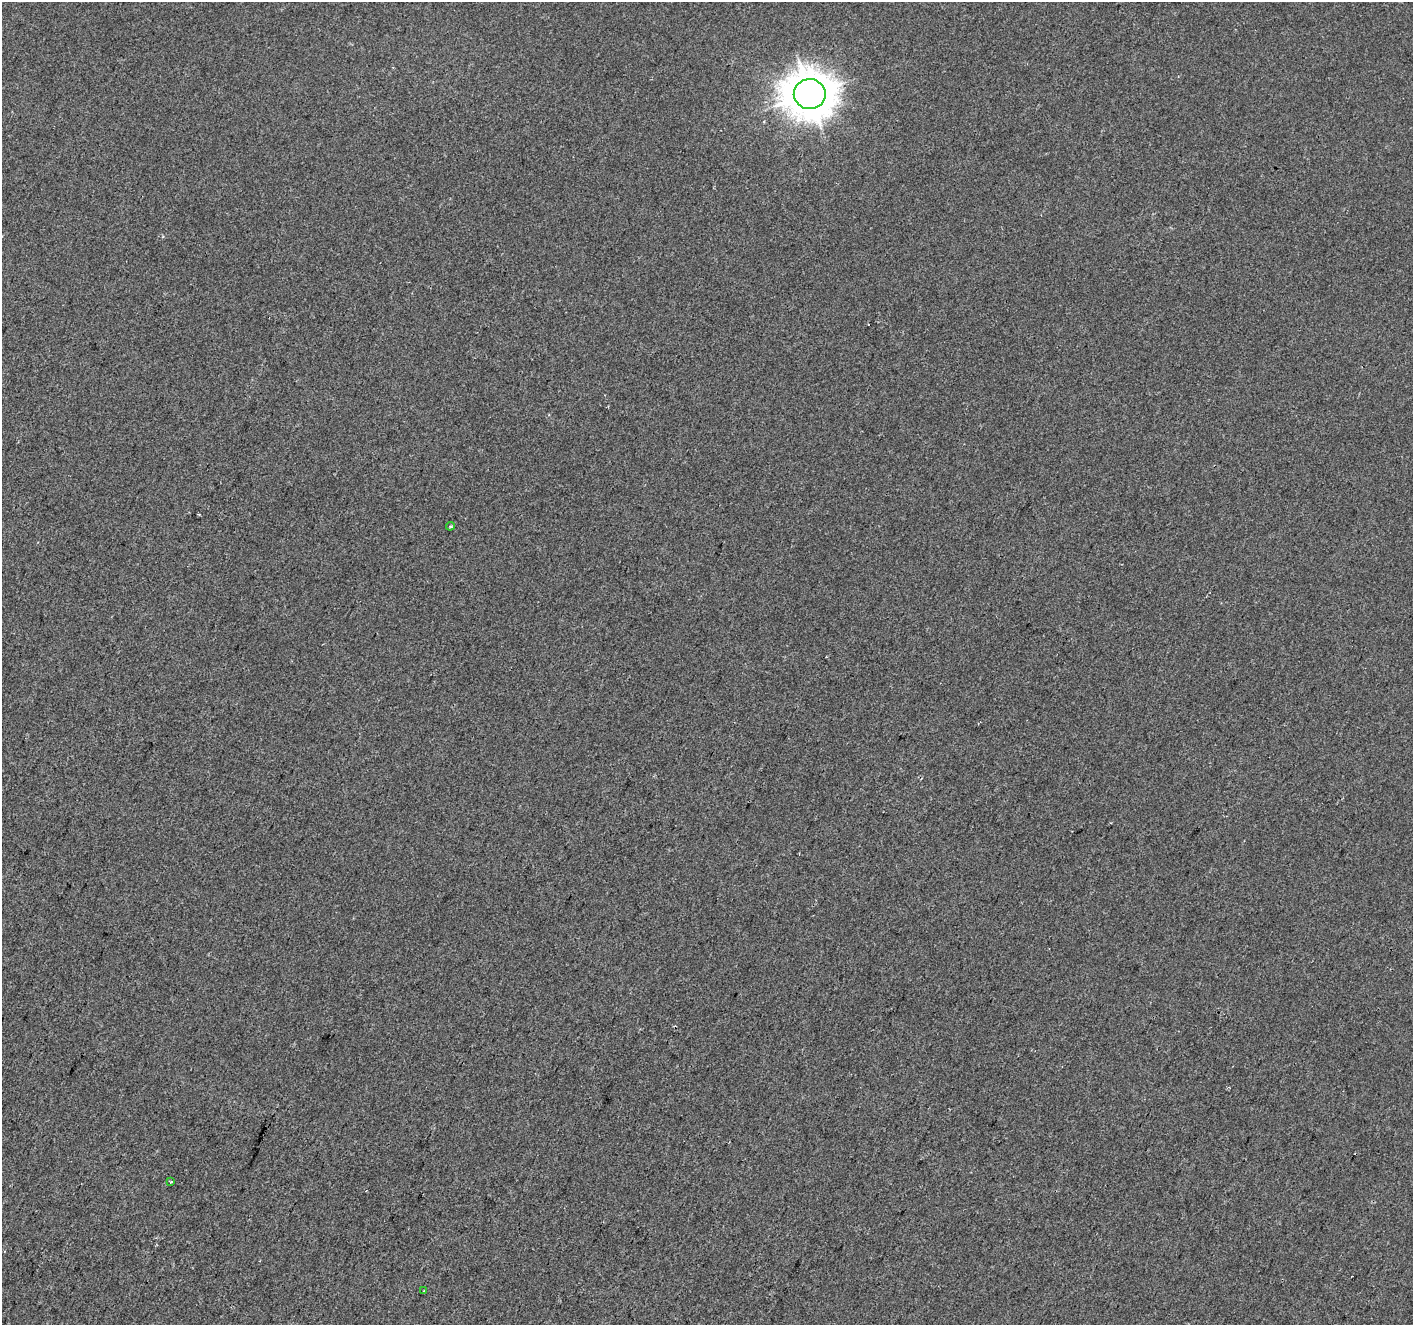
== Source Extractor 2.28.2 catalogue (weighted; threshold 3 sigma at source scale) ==
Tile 7 of 4 x 4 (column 3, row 2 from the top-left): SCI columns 2828-4238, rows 2917-4239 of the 5648 x 5767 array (HDU 1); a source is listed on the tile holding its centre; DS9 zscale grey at full resolution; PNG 1415 x 1327 px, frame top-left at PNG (2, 2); each listed source drawn as its Kron ellipse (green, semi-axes under 4 px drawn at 4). Shown black and unused: <1% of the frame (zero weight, under 2 of 3 exposures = <1% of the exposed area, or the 3 px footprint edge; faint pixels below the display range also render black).
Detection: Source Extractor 2.28.2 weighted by HDU 2 'WHT'; one run over the whole footprint, this tile lists its part. Background 6.98e-04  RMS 0.0057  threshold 0.0258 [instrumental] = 3 sigma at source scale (4.5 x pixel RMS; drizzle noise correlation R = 1.50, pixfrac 1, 0.0396/0.0396 arcsec/px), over >= 5 px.
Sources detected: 5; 1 cosmic-ray / hot-pixel residue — neither listed nor drawn; the other 4 listed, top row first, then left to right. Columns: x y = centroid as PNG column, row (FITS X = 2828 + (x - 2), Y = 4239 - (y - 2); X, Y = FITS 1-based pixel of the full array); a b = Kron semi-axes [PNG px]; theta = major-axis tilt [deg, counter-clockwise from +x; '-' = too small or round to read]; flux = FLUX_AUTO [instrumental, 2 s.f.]
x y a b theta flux
810 94 16 15 - 1500
450 526 4 4 - 0.69
171 1182 3 3 - 2
424 1291 3 2 - 0.64